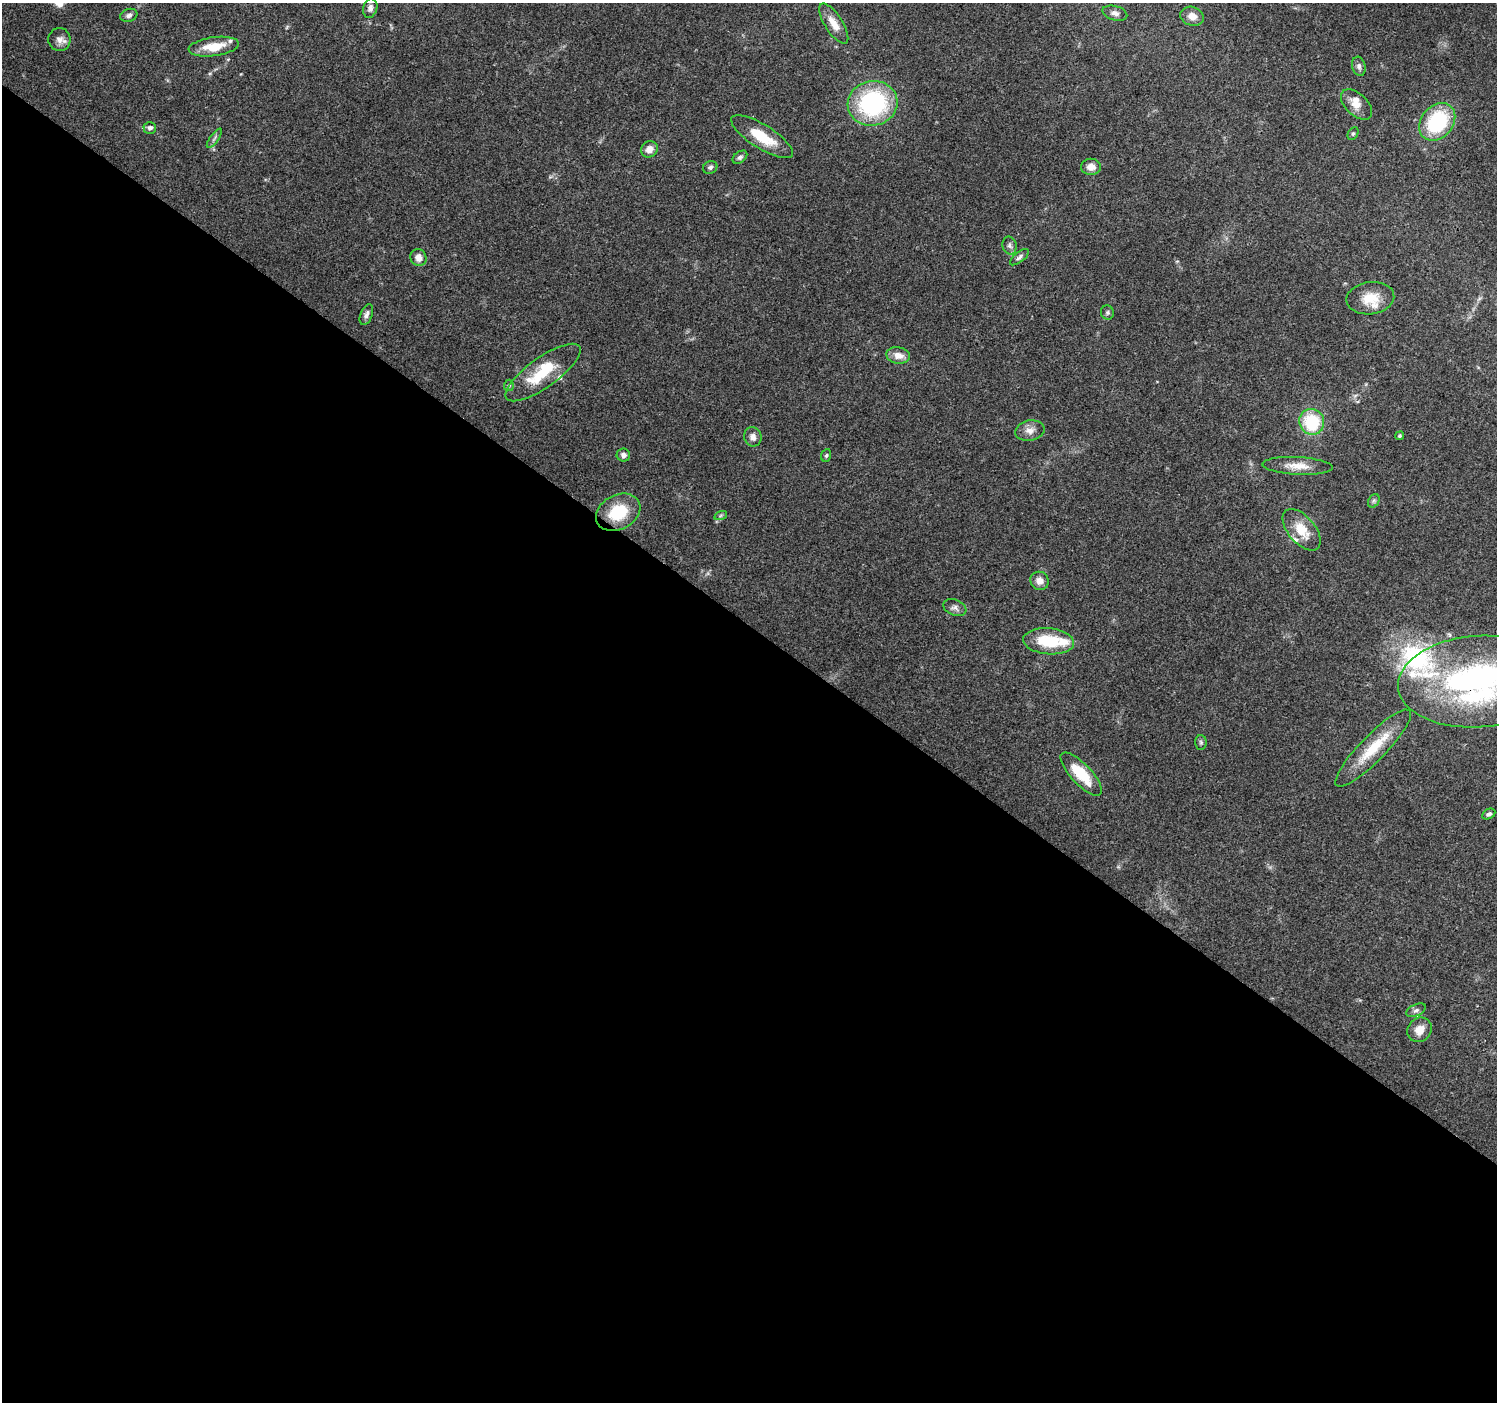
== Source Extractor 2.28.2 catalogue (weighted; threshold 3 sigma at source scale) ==
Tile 14 of 4 x 4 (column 2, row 4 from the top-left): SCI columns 1502-2996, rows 245-1644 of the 5986 x 6019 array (HDU 1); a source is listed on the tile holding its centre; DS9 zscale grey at full resolution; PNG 1499 x 1404 px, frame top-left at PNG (2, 3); each listed source drawn as its Kron ellipse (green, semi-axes under 4 px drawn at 4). Shown black and unused: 56% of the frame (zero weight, under 3 of 4 exposures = <1% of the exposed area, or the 3 px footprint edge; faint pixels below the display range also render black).
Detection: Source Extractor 2.28.2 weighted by HDU 2 'WHT'; one run over the whole footprint, this tile lists its part. Background 0.0672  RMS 0.0049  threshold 0.0221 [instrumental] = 3 sigma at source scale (4.5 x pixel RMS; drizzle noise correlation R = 1.50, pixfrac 1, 0.0396/0.0396 arcsec/px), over >= 5 px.
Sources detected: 57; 1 inside a brighter object's white glare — neither listed nor drawn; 7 inside a brighter listed object's ellipse — not listed separately; the other 49 listed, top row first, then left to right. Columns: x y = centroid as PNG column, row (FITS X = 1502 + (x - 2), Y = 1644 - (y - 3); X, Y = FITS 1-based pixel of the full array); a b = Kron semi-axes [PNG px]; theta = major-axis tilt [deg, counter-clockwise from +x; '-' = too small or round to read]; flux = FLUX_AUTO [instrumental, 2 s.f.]
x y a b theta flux
370 8 10 7 76 1.9
1115 13 13 7 -16 2.4
129 15 9 6 18 1.7
1192 16 12 9 -17 4.3
834 24 23 9 -58 5.7
59 40 11 11 - 3
214 47 25 9 8 12
1359 66 10 6 -75 1.6
873 103 25 22 12 60
1357 105 19 11 -44 5.4
1437 122 21 16 50 36
150 128 6 6 - 1.5
1353 134 7 5 63 0.85
762 137 36 12 -32 14
214 138 11 3 55 1
649 149 9 8 - 3.3
740 157 8 5 37 1.2
710 167 7 6 - 1.4
1091 167 10 8 -1 3.7
1010 245 9 7 -77 1.7
418 257 9 8 - 3.6
1019 257 11 5 38 1.5
1370 298 24 16 7 11
1107 313 7 6 - 1
366 315 11 6 68 1.9
898 355 12 8 -10 4.5
543 372 45 15 35 20
509 385 6 5 - 0.74
1312 422 13 12 - 27
1030 431 15 10 11 3.7
1400 436 4 4 - 0.61
753 437 10 8 -72 2.7
623 455 7 6 - 2.2
826 455 6 5 - 0.81
1297 466 35 8 -3 7.4
1374 501 7 5 60 0.97
618 512 23 17 28 20
721 515 6 4 19 0.77
1302 530 25 13 -49 11
1040 581 9 9 - 3.2
955 608 12 7 -21 2.2
1049 641 25 13 -5 19
1478 681 80 46 4 170
1201 742 7 5 -88 0.97
1373 748 52 13 46 19
1081 774 28 10 -47 16
1489 814 7 5 27 1.3
1416 1010 10 6 25 1.5
1419 1030 13 11 44 5.5
Overlapping masked pixels (flux is a lower limit): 1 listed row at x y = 1478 681
Isophote crosses this tile's border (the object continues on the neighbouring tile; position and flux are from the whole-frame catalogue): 1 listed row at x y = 1478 681